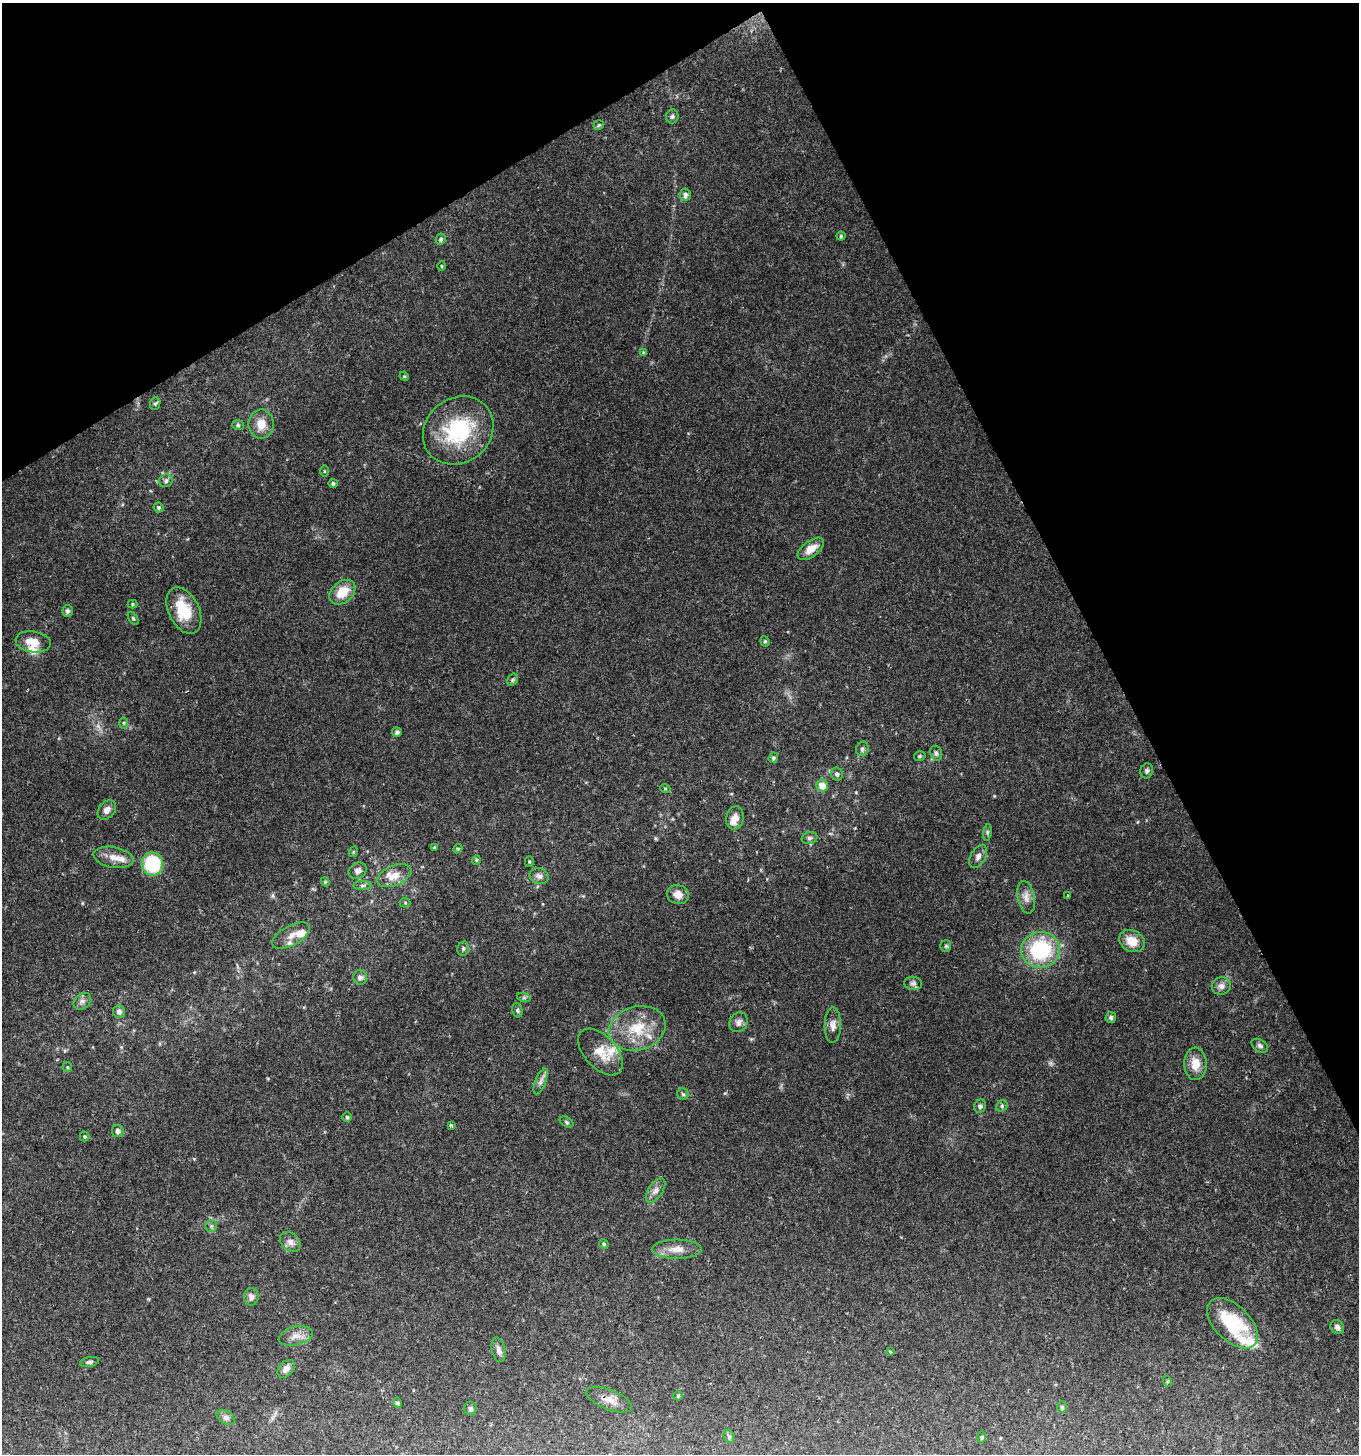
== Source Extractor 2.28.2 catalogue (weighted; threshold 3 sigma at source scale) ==
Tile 3 of 4 x 4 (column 3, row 1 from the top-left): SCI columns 2882-4238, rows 4357-5808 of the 5702 x 5811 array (HDU 1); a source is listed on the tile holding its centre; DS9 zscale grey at full resolution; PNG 1361 x 1456 px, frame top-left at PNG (2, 3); each listed source drawn as its Kron ellipse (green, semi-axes under 4 px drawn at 4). Shown black and unused: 27% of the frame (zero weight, under 2 of 3 exposures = <1% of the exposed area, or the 3 px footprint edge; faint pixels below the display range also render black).
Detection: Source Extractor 2.28.2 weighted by HDU 2 'WHT'; one run over the whole footprint, this tile lists its part. Background 0.068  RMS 0.0055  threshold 0.0245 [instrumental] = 3 sigma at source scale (4.5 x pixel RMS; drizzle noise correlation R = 1.50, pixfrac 1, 0.0396/0.0396 arcsec/px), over >= 5 px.
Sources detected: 118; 1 too faint to see at this stretch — neither listed nor drawn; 10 inside a brighter listed object's ellipse — not listed separately; the other 107 listed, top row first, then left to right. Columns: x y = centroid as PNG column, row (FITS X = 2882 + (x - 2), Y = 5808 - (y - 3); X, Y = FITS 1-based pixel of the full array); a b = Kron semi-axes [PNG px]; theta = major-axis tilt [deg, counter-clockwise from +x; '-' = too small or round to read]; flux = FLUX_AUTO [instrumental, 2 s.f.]
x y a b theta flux
672 116 7 6 - 1.3
599 125 5 4 - 0.83
685 195 6 5 - 2.1
841 236 4 4 - 0.67
441 239 6 5 - 1.2
441 266 5 3 - 0.45
644 353 4 3 - 1.9
404 376 5 3 - 0.5
155 403 6 5 - 0.97
261 424 14 12 89 7.4
238 425 6 5 - 0.94
458 430 37 32 39 45
324 471 5 3 - 0.53
166 481 7 6 - 1.7
333 483 4 4 - 1.1
159 507 5 5 - 1.1
811 549 15 8 37 6.7
342 592 14 10 41 11
132 604 5 4 - 0.64
184 610 25 15 -64 18
67 611 6 5 - 1.3
133 618 7 3 -55 0.72
765 641 5 4 - 0.8
33 642 18 10 -9 7.6
513 680 6 5 - 0.89
124 723 6 4 -90 0.72
397 732 5 4 - 1.3
862 749 7 6 - 1.4
936 753 8 5 -74 1.4
920 756 6 4 16 0.85
773 758 5 4 - 1
1147 771 7 6 - 1.4
837 774 6 6 - 1.4
822 786 6 5 - 6.8
665 788 5 3 - 0.52
107 810 11 8 49 3.2
735 818 12 8 79 4.4
987 832 8 4 82 0.97
809 838 8 6 15 1.4
435 847 3 3 - 1.2
458 849 5 4 - 0.64
353 852 5 3 - 0.52
978 856 12 7 60 2.6
113 857 20 10 -10 6
476 860 5 4 - 0.65
529 861 5 4 - 0.78
152 864 11 11 - 31
358 871 9 7 31 2.8
394 876 18 10 23 7
539 876 9 8 - 2.6
325 882 4 4 - 0.61
362 885 9 4 0 1.4
678 894 11 9 -13 4.9
1068 896 3 3 - 0.84
1026 897 16 8 -79 4.1
405 903 5 5 - 0.73
291 936 20 10 29 4.7
1132 941 13 10 -26 8.2
946 946 6 5 - 0.9
463 949 7 5 76 1.2
1040 950 19 18 - 44
360 977 7 7 - 2.2
913 983 9 6 -8 1.7
1221 986 9 8 - 2.8
524 998 7 4 -18 0.96
82 1001 10 7 43 2.1
517 1010 7 5 -75 1
119 1012 6 6 - 2.3
1111 1017 5 5 - 1.1
738 1022 10 8 55 2.6
833 1025 18 8 89 3.5
637 1028 29 22 15 21
1260 1046 9 6 -32 1.4
600 1052 28 16 -48 11
1195 1064 16 11 -88 7.5
67 1067 5 4 - 0.76
541 1081 14 5 68 2.2
683 1094 6 5 - 1.1
980 1106 7 5 64 1.2
1002 1106 6 5 - 0.93
347 1117 5 4 - 0.76
567 1122 7 5 -29 0.9
451 1125 4 3 - 1.4
118 1131 6 6 - 2.1
85 1136 5 5 - 0.78
655 1190 13 7 55 2.9
211 1226 5 5 - 1
290 1242 11 8 -40 3.2
604 1244 5 4 - 0.72
677 1249 25 9 0 6.6
251 1297 9 7 88 2.8
1232 1323 31 17 -44 32
1337 1327 7 6 - 1.8
296 1336 17 9 13 4.6
499 1350 12 6 -77 2.5
890 1352 3 3 - 1.5
89 1362 10 5 11 1.5
286 1369 10 7 45 3.1
1167 1381 5 3 - 0.6
678 1396 5 4 - 0.61
609 1400 24 10 -22 5.7
398 1403 5 4 - 1.1
1062 1407 6 5 - 0.93
470 1408 6 6 - 1.4
226 1417 10 6 -29 1.9
729 1436 7 5 -69 0.94
982 1437 6 4 90 0.66
Overlapping masked pixels (flux is a lower limit): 1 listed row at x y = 609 1400